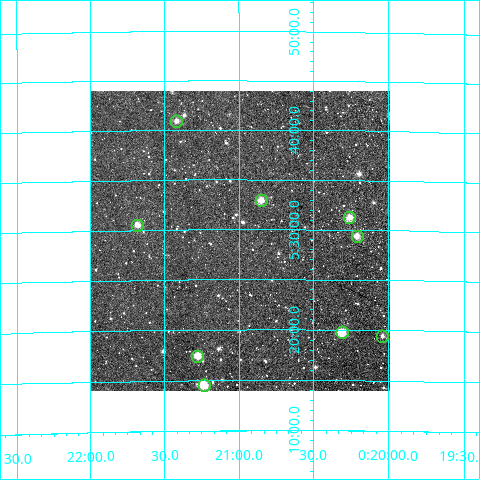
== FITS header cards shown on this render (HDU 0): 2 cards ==
NAXIS1  =                  300
NAXIS2  =                  300

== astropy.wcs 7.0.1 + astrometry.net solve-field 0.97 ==
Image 300 x 300 px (HDU 0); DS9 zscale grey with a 90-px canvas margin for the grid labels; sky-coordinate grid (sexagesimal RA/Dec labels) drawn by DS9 from the SOLVED WCS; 9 Tycho-2 reference stars matched to detected sources circled (green)
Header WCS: RA---TAN/DEC--TAN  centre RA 00:21:00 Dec +05:29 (5.25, +5.48 deg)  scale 6 arcsec/px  FOV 30.0' x 30.0'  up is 0 deg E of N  parity normal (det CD < 0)
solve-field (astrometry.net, Tycho-2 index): VERIFIED the header's WCS against the Tycho-2 star catalogue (verified at 2 index scales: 9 matches each, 0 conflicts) and refined it, rather than solving blind
Solved WCS: RA---TAN-SIP/DEC--TAN-SIP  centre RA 00:21:00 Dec +05:29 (5.25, +5.48 deg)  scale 6.01 arcsec/px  FOV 30.1' x 30.0'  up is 0 deg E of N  parity normal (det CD < 0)
The solver's refit moves the header's centre by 5.1 arcsec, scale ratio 1.002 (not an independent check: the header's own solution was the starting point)
Tycho-2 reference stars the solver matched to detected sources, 9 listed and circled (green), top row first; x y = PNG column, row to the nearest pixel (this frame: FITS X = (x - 91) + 1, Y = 300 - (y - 91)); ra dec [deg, ICRS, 3 dp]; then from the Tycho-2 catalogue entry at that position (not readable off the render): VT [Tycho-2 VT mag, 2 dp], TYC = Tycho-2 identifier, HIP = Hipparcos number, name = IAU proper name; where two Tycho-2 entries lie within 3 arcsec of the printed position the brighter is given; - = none
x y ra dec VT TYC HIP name
177 121 5.355 +5.682 12.13 9-866-1 - -
262 200 5.213 +5.549 11.17 9-800-1 - -
350 217 5.065 +5.521 11.23 9-32-1 - -
138 225 5.421 +5.509 11.58 9-731-1 - -
358 236 5.053 +5.490 11.40 9-25-1 - -
343 332 5.078 +5.329 10.31 9-1234-1 - -
383 336 5.010 +5.324 11.95 9-1-1 - -
198 356 5.319 +5.291 10.89 9-1022-1 - -
205 385 5.309 +5.242 10.14 9-1086-1 - -